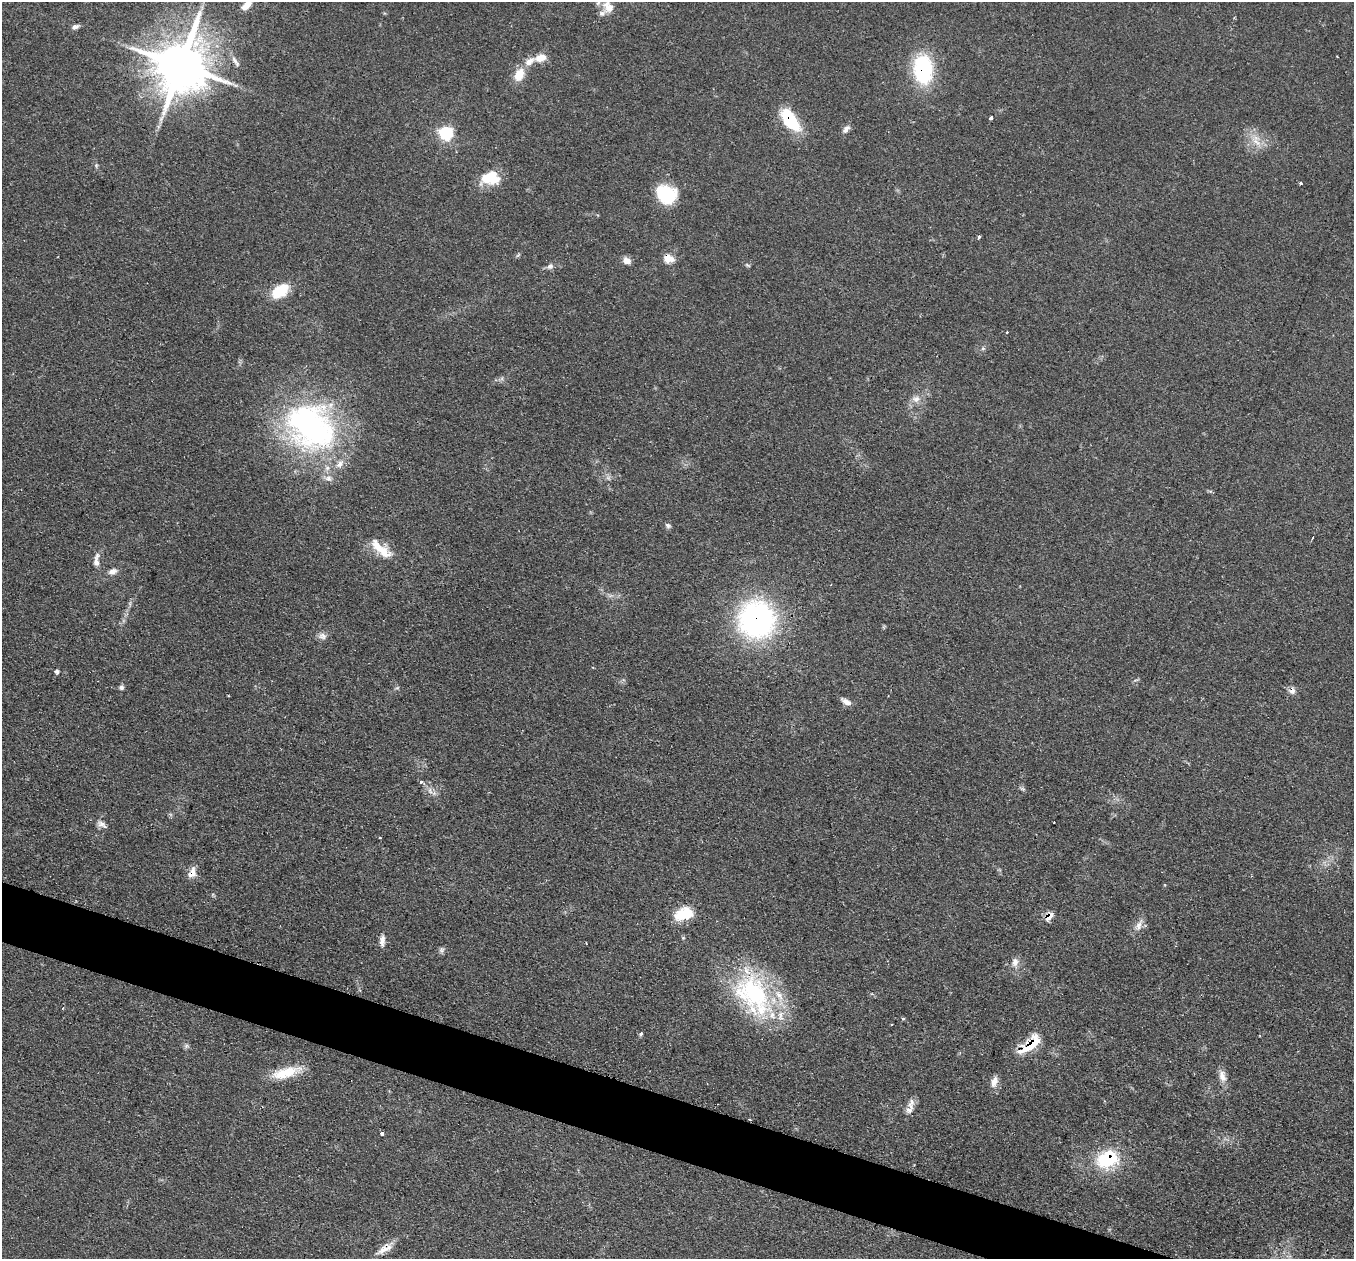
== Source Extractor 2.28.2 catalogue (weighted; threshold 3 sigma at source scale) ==
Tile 6 of 4 x 4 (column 2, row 2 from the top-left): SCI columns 1353-2704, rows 2784-4040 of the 5412 x 5432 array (HDU 1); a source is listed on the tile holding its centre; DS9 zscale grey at full resolution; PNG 1356 x 1261 px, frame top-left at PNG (2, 2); no overlay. Shown black and unused: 4% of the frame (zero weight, under 2 of 3 exposures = <1% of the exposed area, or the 3 px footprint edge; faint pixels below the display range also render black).
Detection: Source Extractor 2.28.2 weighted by HDU 2 'WHT'; one run over the whole footprint, this tile lists its part. Background 0.079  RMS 0.0058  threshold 0.0259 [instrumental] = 3 sigma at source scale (4.5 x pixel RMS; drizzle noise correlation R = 1.50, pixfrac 1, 0.05/0.05 arcsec/px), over >= 5 px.
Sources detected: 70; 1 inside a brighter object's white glare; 2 cosmic-ray / hot-pixel residue — not listed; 6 inside a brighter listed object's ellipse — not listed separately; the other 61 listed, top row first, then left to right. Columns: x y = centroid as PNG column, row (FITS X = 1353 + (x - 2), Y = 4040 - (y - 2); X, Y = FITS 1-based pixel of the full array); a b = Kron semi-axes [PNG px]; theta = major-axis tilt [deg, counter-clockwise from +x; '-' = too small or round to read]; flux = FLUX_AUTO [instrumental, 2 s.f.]
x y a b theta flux
247 5 14 7 42 6
608 7 18 15 -68 7.6
75 27 10 5 16 2.1
541 58 12 8 15 7.4
235 61 19 5 -56 3.1
181 65 16 14 70 3700
923 69 31 20 -85 51
519 75 19 12 65 9.4
991 118 3 3 - 2.3
790 120 25 12 -53 34
846 129 11 6 50 3
446 133 7 6 - 89
1256 142 21 6 -42 6
96 166 6 5 - 0.89
490 178 22 15 7 18
1300 183 3 3 - 1.4
666 195 18 14 -37 39
979 237 4 3 - 2.5
518 255 7 4 45 0.89
668 258 12 9 -20 7.2
627 261 9 7 -26 4.4
747 265 8 4 -27 0.87
550 266 9 7 35 2.2
280 291 23 14 36 16
1007 332 3 2 - 0.49
983 348 7 4 0 1
916 399 11 9 37 4.4
311 426 70 55 -41 150
668 525 7 6 - 1.6
381 549 34 11 -41 13
96 560 19 7 85 4.3
112 571 11 7 18 3.2
757 620 43 41 89 120
322 636 12 9 -7 2.9
57 672 6 5 - 1.2
121 687 7 6 - 1.4
1292 691 9 8 - 3
846 702 14 7 -28 3.6
421 782 5 4 - 1.5
1023 789 6 5 - 1.1
430 791 11 5 -64 2.8
102 824 12 8 -18 3.3
380 838 4 2 - 0.46
192 873 14 10 65 5.3
686 914 19 15 72 13
1049 916 12 7 53 4.9
1139 925 18 8 72 4.5
382 941 15 7 87 3.4
441 950 9 7 66 1.5
1015 962 13 9 83 4
753 994 65 40 -57 86
903 1019 4 4 - 0.81
641 1034 4 4 - 1.2
1030 1044 30 12 41 20
286 1073 39 12 15 17
1222 1076 17 9 -76 4.7
994 1082 15 8 71 4.2
912 1102 11 7 74 3.2
382 1134 3 3 - 3
1107 1159 24 17 17 36
384 1249 24 9 30 6.3
Overlapping masked pixels (flux is a lower limit): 10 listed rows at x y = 923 69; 790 120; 668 258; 757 620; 1292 691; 192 873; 1049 916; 1030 1044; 1107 1159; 384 1249
Isophote crosses this tile's border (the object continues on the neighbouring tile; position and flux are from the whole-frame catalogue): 1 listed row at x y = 247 5